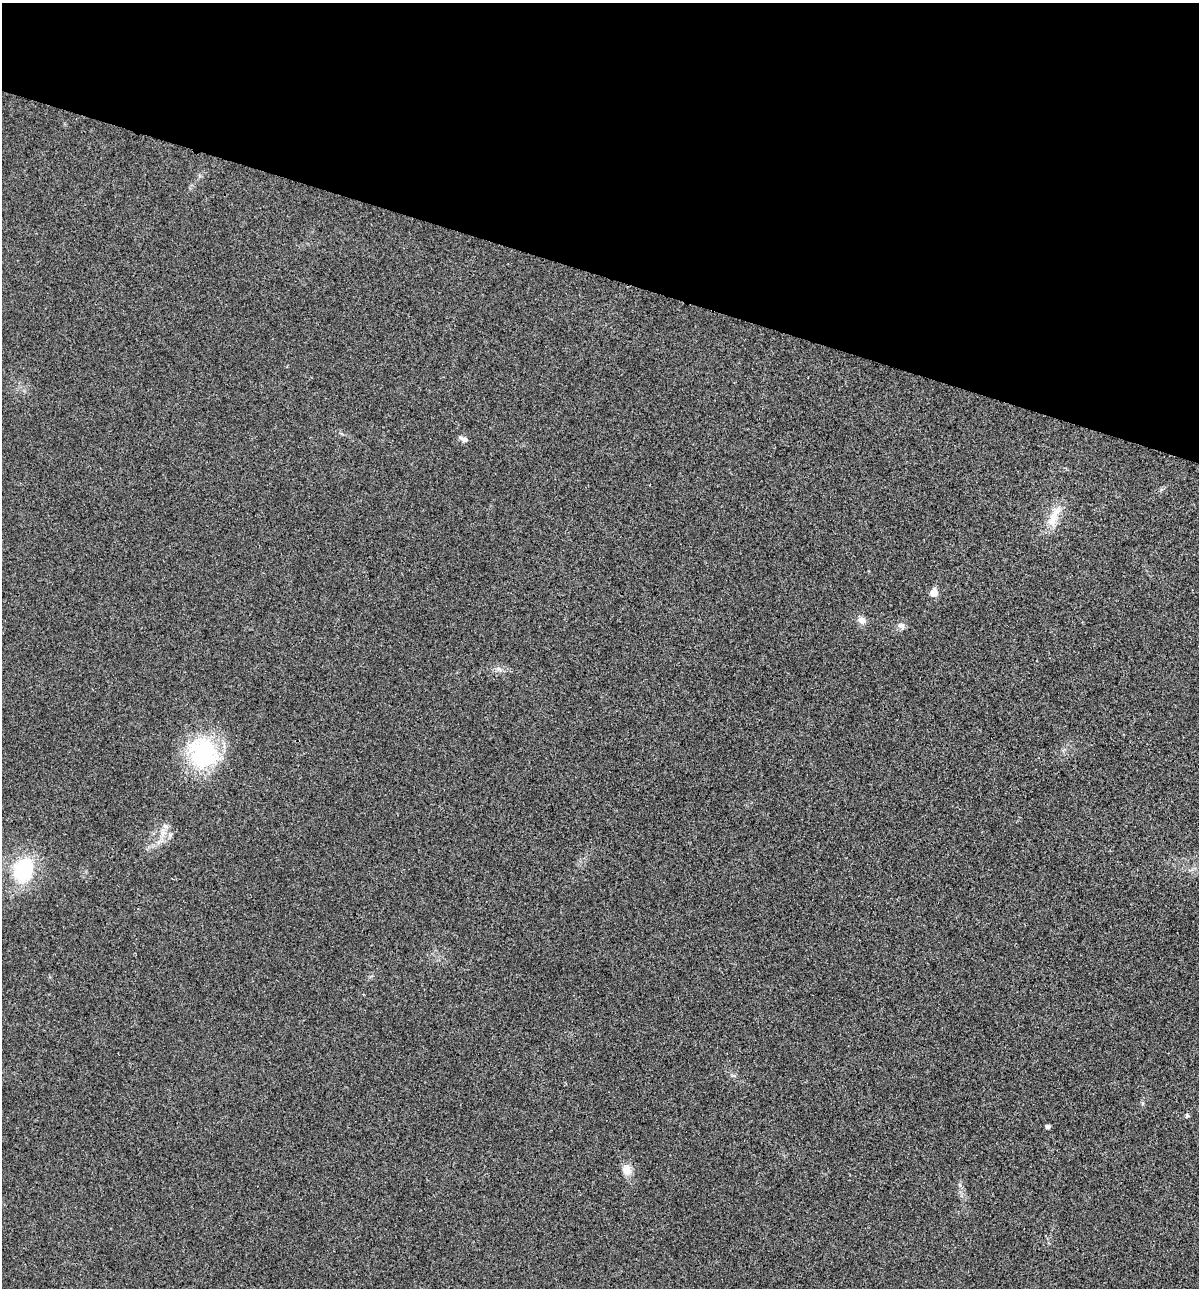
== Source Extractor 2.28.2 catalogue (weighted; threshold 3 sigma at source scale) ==
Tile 2 of 4 x 4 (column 2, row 1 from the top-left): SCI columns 1327-2523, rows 3864-5149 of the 5170 x 5154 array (HDU 1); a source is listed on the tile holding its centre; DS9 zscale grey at full resolution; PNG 1201 x 1290 px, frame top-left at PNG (2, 3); no overlay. Shown black and unused: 21% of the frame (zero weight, under 3 of 4 exposures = <1% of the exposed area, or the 3 px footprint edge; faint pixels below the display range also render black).
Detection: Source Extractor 2.28.2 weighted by HDU 2 'WHT'; one run over the whole footprint, this tile lists its part. Background 0.0252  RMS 0.0059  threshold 0.0267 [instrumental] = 3 sigma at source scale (4.5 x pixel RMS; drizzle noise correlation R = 1.50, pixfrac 1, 0.05/0.05 arcsec/px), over >= 5 px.
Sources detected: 13; all 13 listed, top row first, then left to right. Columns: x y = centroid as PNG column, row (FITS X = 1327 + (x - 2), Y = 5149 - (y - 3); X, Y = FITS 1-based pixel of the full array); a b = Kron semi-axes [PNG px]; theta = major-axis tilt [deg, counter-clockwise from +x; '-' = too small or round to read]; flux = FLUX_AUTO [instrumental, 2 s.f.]
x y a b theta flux
463 439 11 5 -23 2.5
1054 517 36 11 65 11
934 593 6 5 - 11
862 620 10 8 -43 3.5
901 625 10 7 -16 2.3
498 669 10 4 -26 1.7
203 753 39 34 -51 57
165 826 9 6 -17 2.2
170 834 9 6 48 1.9
23 870 29 23 72 40
1187 1115 5 5 - 1.3
1047 1126 5 4 - 1.6
627 1170 15 11 -84 5.6
Unlisted compact peaks at least as high as the median listed source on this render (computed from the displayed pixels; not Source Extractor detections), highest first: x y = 960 1185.